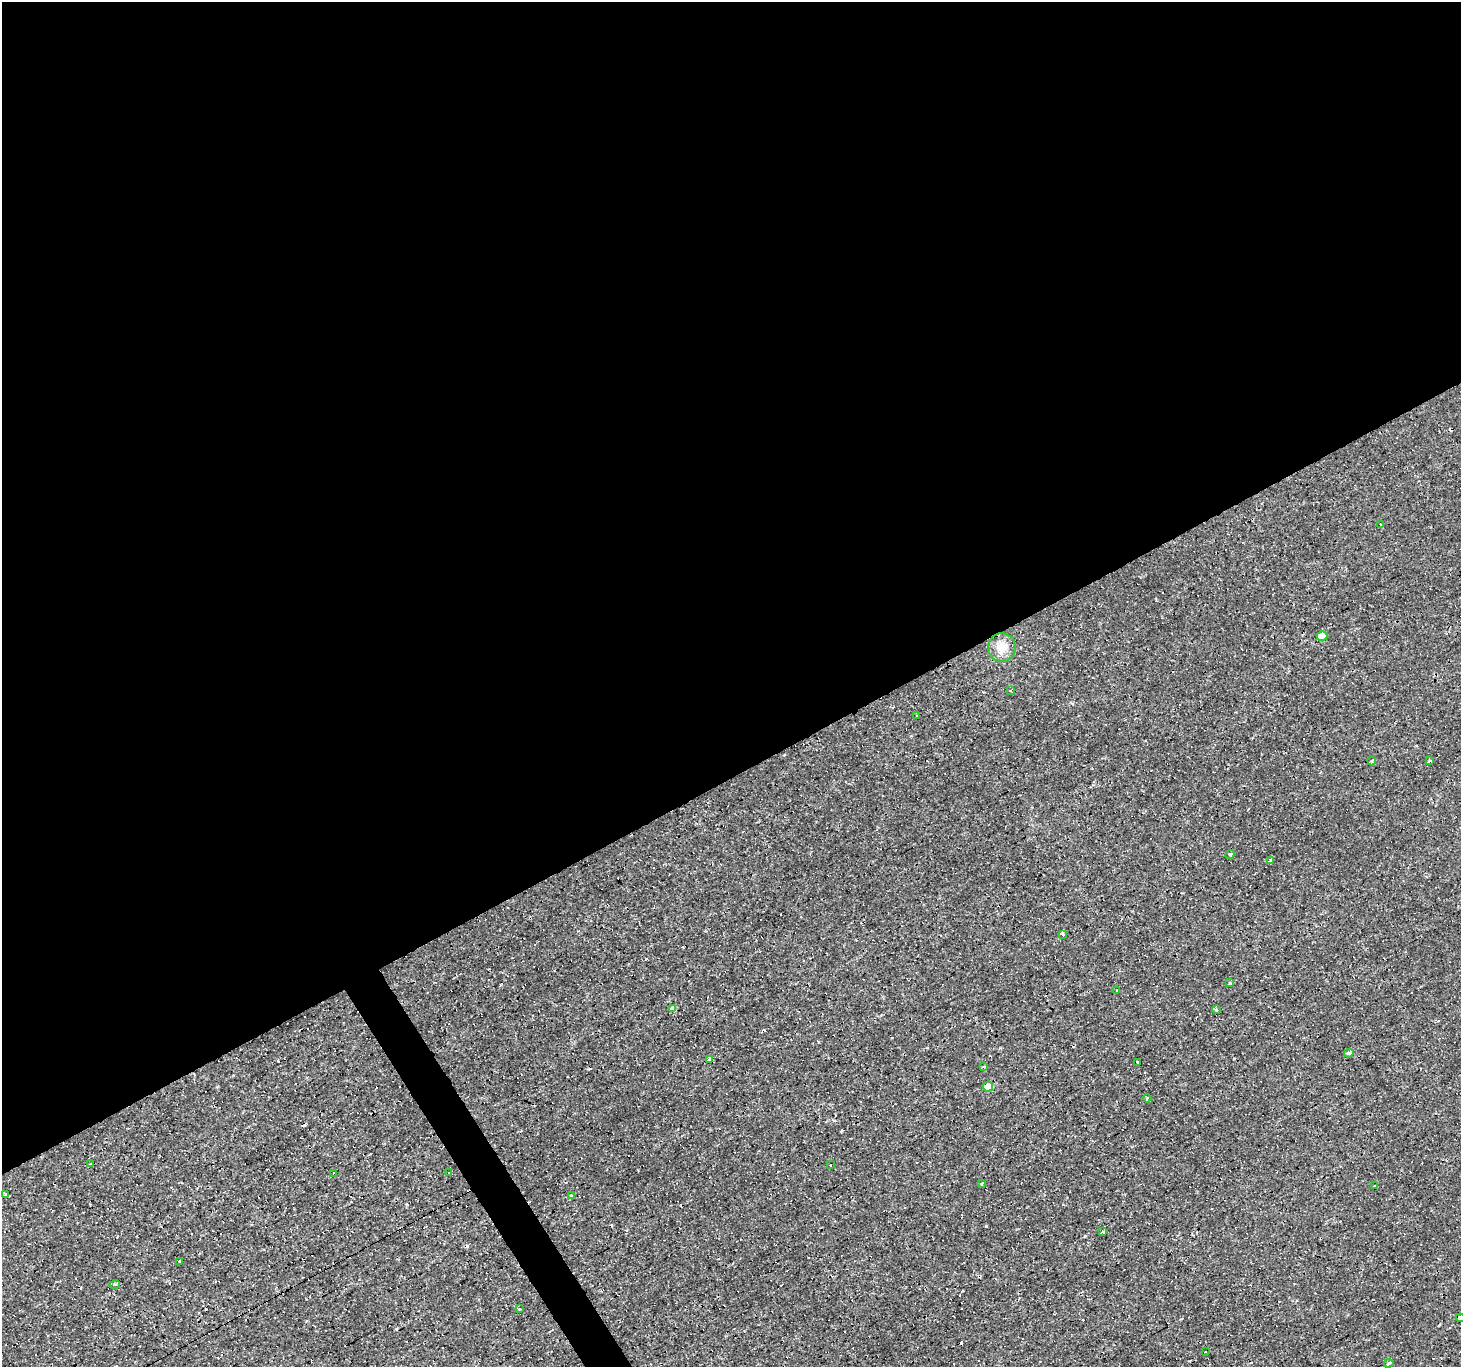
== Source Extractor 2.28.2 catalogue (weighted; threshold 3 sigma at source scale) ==
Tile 2 of 4 x 4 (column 2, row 1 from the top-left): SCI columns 1460-2918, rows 4203-5567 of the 5836 x 5734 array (HDU 1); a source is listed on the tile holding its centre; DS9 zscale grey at full resolution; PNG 1463 x 1369 px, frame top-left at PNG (2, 2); each listed source drawn as its Kron ellipse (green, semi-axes under 4 px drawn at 4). Shown black and unused: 58% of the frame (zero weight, under 3 of 4 exposures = <1% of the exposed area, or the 3 px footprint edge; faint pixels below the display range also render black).
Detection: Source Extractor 2.28.2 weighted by HDU 2 'WHT'; one run over the whole footprint, this tile lists its part. Background 8.11e-04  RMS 8.8e-04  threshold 0.00394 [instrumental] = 3 sigma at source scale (4.5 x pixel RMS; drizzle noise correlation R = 1.50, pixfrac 1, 0.0396/0.0396 arcsec/px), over >= 5 px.
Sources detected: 52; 17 cosmic-ray / hot-pixel residue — neither listed nor drawn; the other 35 listed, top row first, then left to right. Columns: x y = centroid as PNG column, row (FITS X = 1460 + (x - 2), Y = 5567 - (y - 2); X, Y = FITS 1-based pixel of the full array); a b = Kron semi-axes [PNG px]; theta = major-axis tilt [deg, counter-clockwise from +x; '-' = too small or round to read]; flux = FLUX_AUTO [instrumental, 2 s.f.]
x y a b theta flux
1380 524 3 3 - 1.2
1322 636 5 5 - 1.1
1002 647 14 14 - 1.2
1011 690 3 3 - 0.23
917 716 4 2 - 0.077
1372 761 4 3 - 0.085
1430 761 4 3 - 0.99
1230 854 5 4 - 0.16
1271 861 3 3 - 0.53
1063 934 3 3 - 0.33
1230 983 4 4 - 0.087
1117 991 3 3 - 0.17
672 1008 4 3 - 3.1
1216 1010 4 3 - 0.18
1349 1053 4 4 - 0.22
709 1059 4 3 - 0.27
1138 1062 3 3 - 0.65
983 1067 4 3 - 0.17
988 1087 5 5 - 1.5
1147 1098 4 3 - 0.079
91 1164 4 4 - 0.084
831 1164 3 3 - 0.21
449 1172 3 3 - 0.93
333 1173 2 2 - 0.054
982 1183 3 3 - 0.16
1374 1186 3 2 - 0.074
6 1195 3 3 - 0.39
571 1195 3 3 - 0.32
1103 1231 3 3 - 0.41
179 1261 3 2 - 0.064
115 1284 5 3 - 0.096
519 1308 3 3 - 0.47
1460 1318 4 4 - 0.27
1206 1352 3 3 - 0.36
1389 1363 5 3 - 0.25
Isophote crosses this tile's border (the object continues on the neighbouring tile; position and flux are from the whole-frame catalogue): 1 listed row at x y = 1460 1318
Unlisted compact peaks at least as high as the median listed source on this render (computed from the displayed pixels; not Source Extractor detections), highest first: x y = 1085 1236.